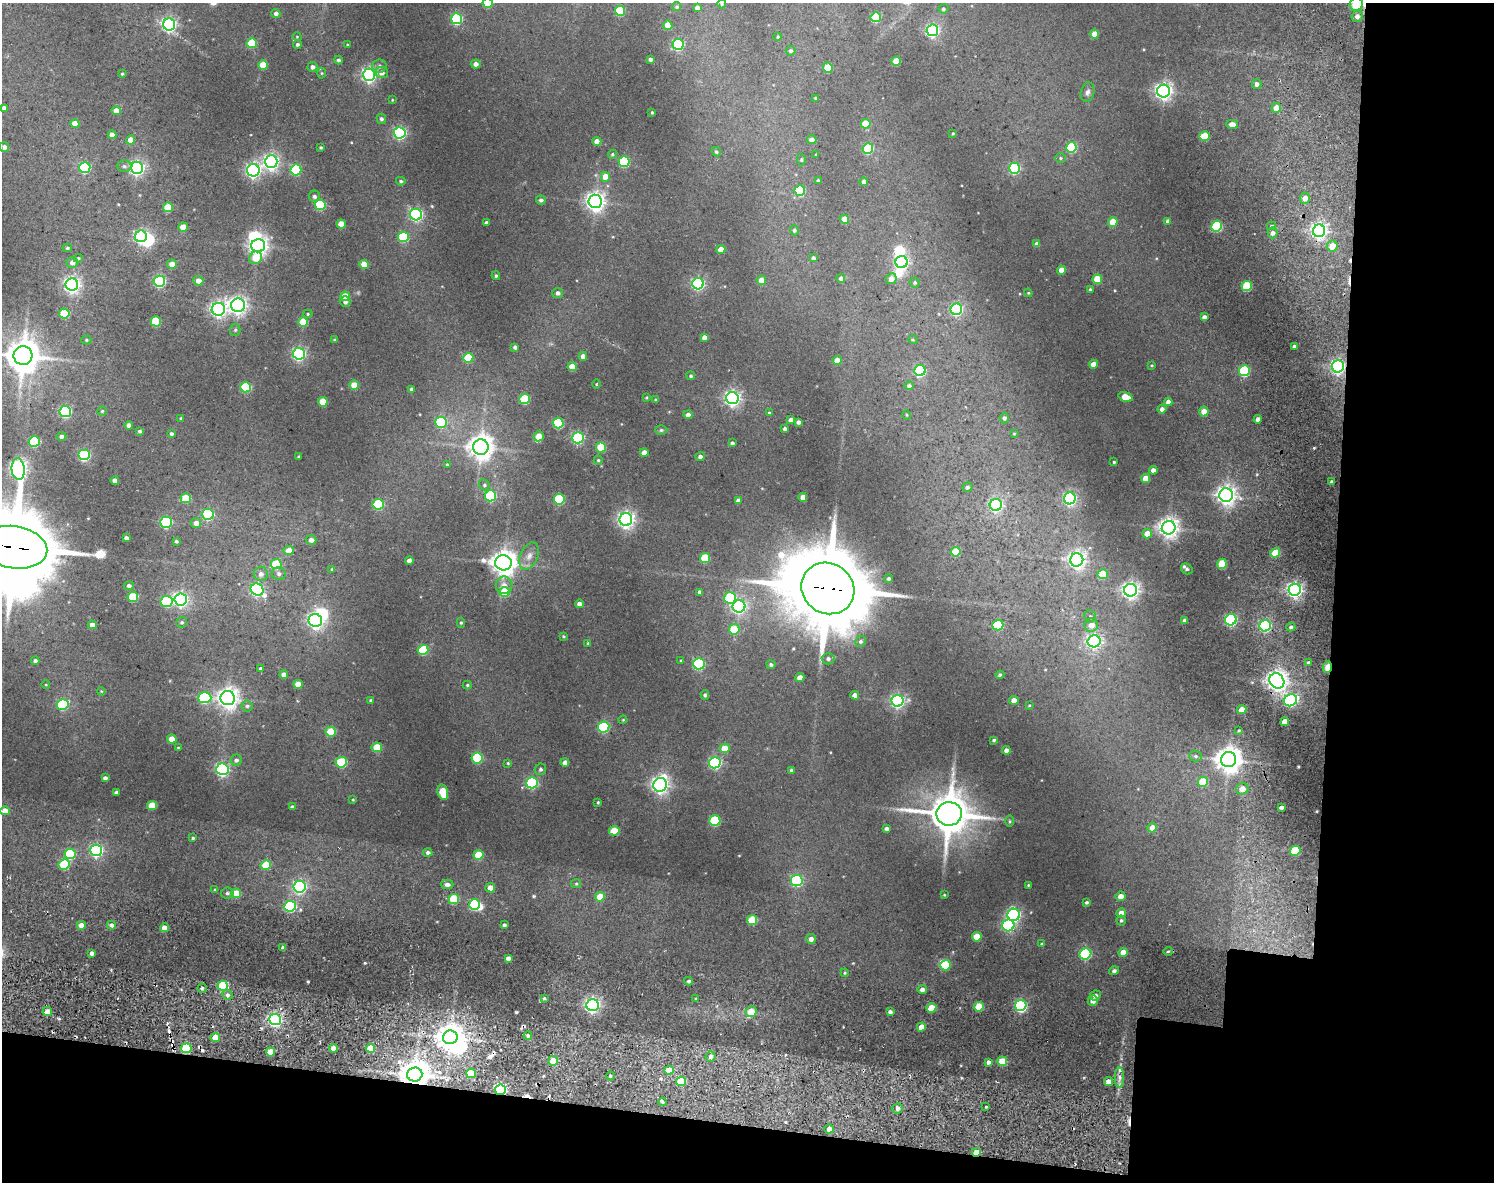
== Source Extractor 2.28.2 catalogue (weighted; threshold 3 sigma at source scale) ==
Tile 12 of 3 x 4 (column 3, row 4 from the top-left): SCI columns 3091-4582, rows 24-1203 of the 4891 x 4847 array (HDU 1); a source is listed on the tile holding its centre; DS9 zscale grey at full resolution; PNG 1496 x 1184 px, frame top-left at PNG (2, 3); each listed source drawn as its Kron ellipse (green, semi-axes under 4 px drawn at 4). Shown black and unused: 18% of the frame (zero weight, under 2 of 5 exposures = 25% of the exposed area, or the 3 px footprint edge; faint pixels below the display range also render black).
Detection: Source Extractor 2.28.2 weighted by HDU 2 'WHT'; one run over the whole footprint, this tile lists its part. Background 0.314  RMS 0.036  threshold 0.163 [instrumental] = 3 sigma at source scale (4.5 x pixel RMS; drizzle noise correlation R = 1.50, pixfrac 1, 0.05/0.05 arcsec/px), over >= 5 px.
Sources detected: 444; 11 inside a brighter object's white glare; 5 cosmic-ray / hot-pixel residue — neither listed nor drawn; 1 inside a brighter listed object's ellipse — not listed separately; the other 427 listed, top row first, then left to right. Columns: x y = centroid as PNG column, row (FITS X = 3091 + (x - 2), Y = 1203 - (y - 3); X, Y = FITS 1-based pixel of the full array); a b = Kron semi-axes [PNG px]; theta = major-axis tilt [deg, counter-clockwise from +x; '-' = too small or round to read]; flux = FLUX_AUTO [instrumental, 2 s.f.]
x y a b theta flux
488 3 5 5 - 110
722 4 4 4 - 3.4
1356 4 7 6 - 95
677 7 5 4 - 4.8
697 8 4 4 - 13
943 9 5 5 - 5.6
620 11 5 5 - 140
276 14 4 4 - 10
1357 16 6 5 - 13
876 17 5 5 - 150
457 19 5 5 - 330
169 25 6 6 - 780
668 25 4 4 - 50
932 30 6 5 - 610
1094 34 4 4 - 44
297 37 4 3 - 2.2
778 37 4 4 - 3.9
252 43 5 5 - 120
297 44 4 4 - 6.3
678 44 5 5 - 320
347 45 3 3 - 2.8
791 51 5 4 - 6.3
650 59 4 3 - 9
338 60 4 4 - 6.2
896 61 4 4 - 71
476 64 5 4 - 13
263 65 4 4 - 69
379 66 7 6 - 8.8
312 67 5 5 - 10
828 68 5 4 - 73
321 73 5 3 - 3.4
381 73 6 6 - 18
122 74 3 3 - 3.3
369 75 6 6 - 900
1257 84 5 4 - 11
1164 91 6 6 - 1300
1088 92 10 6 75 10
816 98 4 4 - 5.3
392 100 3 3 - 2.2
4 108 4 4 - 13
1276 108 5 5 - 35
116 111 4 4 - 25
652 112 3 2 - 2.8
381 119 5 5 - 6.9
75 124 4 4 - 41
866 124 5 5 - 74
1232 124 6 4 -2 22
400 133 6 6 - 560
953 133 4 3 - 2.6
112 135 4 4 - 22
1205 136 5 5 - 95
131 140 4 4 - 37
812 140 5 4 - 16
597 141 4 4 - 23
4 147 5 4 - 9.6
321 147 3 3 - 3.9
1071 147 5 5 - 200
868 149 5 5 - 190
716 152 5 4 - 4.4
612 154 5 4 - 4.1
816 154 3 3 - 2.4
1060 158 5 5 - 4.7
801 160 6 4 89 3.9
624 161 5 5 - 250
271 162 6 6 - 1000
124 166 7 6 - 6.9
85 167 5 5 - 250
137 168 6 6 - 830
1014 168 5 5 - 330
253 170 6 6 - 910
296 170 5 5 - 220
605 177 5 4 - 43
401 181 5 4 - 5.5
818 181 4 3 - 5.9
864 182 4 4 - 13
800 190 5 5 - 150
314 196 6 5 - 7.9
1305 198 5 5 - 23
541 200 5 5 - 7.1
595 201 7 6 - 1700
320 205 5 5 - 200
168 207 5 5 - 93
416 215 6 6 - 500
845 219 4 4 - 57
1168 221 4 4 - 9.8
486 222 4 3 - 5.5
1113 222 5 4 - 59
341 224 4 4 - 52
1217 226 5 5 - 240
1271 226 4 4 - 4.6
183 227 5 4 - 51
794 230 5 4 - 5.3
1319 231 6 6 - 1200
1273 233 5 5 - 11
141 236 6 6 - 580
403 237 5 5 - 180
1037 244 4 4 - 18
258 246 7 6 - 1400
1332 246 5 5 - 47
67 248 5 3 - 3.9
721 249 4 4 - 34
78 258 4 4 - 3.2
256 258 6 6 - 63
813 258 4 4 - 6.8
72 262 5 5 - 12
902 262 6 6 - 680
172 264 5 4 - 29
364 264 4 4 - 47
1062 270 4 4 - 35
496 276 4 3 - 4.9
841 278 4 4 - 11
891 279 6 5 - 22
1097 279 5 5 - 74
761 280 5 4 - 31
159 281 5 5 - 370
198 281 5 5 - 20
915 283 5 5 - 5.1
698 284 5 5 - 540
72 285 6 6 - 1000
1247 286 5 5 - 150
1090 290 4 3 - 6.1
558 293 5 5 - 10
1028 293 4 3 - 2.7
345 296 5 4 - 60
345 302 5 5 - 10
238 305 7 6 - 1300
218 309 6 6 - 1100
956 309 6 5 - 440
64 313 5 5 - 110
308 314 5 4 - 3.9
1204 317 4 4 - 11
156 321 5 5 - 150
303 322 5 5 - 94
235 330 6 5 - 5.3
704 337 4 4 - 14
86 340 5 4 - 3.7
335 340 3 3 - 4.7
913 340 5 3 - 2.7
1294 346 3 3 - 7.3
515 347 4 4 - 7.5
299 354 6 6 - 600
23 356 9 9 - 6700
583 356 4 4 - 17
468 358 5 5 - 130
837 361 4 4 - 40
1094 364 4 4 - 32
1152 365 3 2 - 2.8
572 366 4 4 - 53
1338 366 6 6 - 720
920 371 5 5 - 310
1244 371 5 5 - 280
691 376 4 4 - 4.8
596 384 4 3 - 2.5
354 385 5 4 - 50
909 386 4 4 - 7.7
245 387 5 5 - 190
412 389 4 4 - 12
646 397 3 3 - 3
1126 397 7 4 -19 49
732 398 6 6 - 1100
525 399 5 5 - 150
656 400 4 3 - 4.2
323 402 5 4 - 69
1168 402 4 4 - 15
1162 409 4 4 - 11
102 411 4 4 - 3.6
1204 411 5 5 - 33
65 412 6 5 - 380
769 413 4 3 - 3
688 415 4 4 - 14
907 415 5 3 - 2.3
181 418 4 3 - 4.5
1004 418 5 5 - 5.8
1258 419 4 4 - 16
791 420 4 4 - 12
441 422 6 5 - 230
798 422 4 4 - 10
558 423 5 5 - 220
129 425 4 4 - 10
785 429 3 3 - 7.6
661 430 6 5 - 5.3
140 431 3 3 - 5.6
171 434 4 4 - 6
1014 434 4 4 - 2.6
539 436 5 5 - 41
61 437 5 4 - 7.7
578 438 6 5 - 430
34 441 5 5 - 220
732 443 4 3 - 6.3
481 447 7 7 - 3200
601 447 5 5 - 110
644 453 4 4 - 25
84 455 6 5 - 370
299 457 3 3 - 4.3
700 457 4 4 - 9.9
598 460 4 4 - 3.9
1114 462 3 3 - 3.3
447 465 4 3 - 3
18 469 11 6 -85 1500
1153 470 4 4 - 17
1146 478 4 4 - 37
115 481 4 4 - 18
1331 482 4 4 - 5
484 485 6 5 - 4.9
967 487 5 4 - 7.3
1226 495 7 7 - 1700
490 496 5 5 - 280
803 497 4 4 - 23
186 498 5 5 - 100
1070 498 6 6 - 650
559 499 5 5 - 210
738 501 4 4 - 12
378 504 5 5 - 220
996 505 6 6 - 480
208 514 6 5 - 320
626 520 6 6 - 1300
166 522 5 5 - 340
196 523 5 5 - 20
1169 528 7 6 - 1900
1147 534 5 4 - 34
126 538 4 4 - 10
311 540 5 5 - 12
176 541 4 3 - 5.1
14 547 33 21 -9 31000
289 551 5 4 - 29
955 552 5 5 - 73
1275 553 5 4 - 73
529 556 14 9 65 24
705 558 5 5 - 120
409 560 4 4 - 15
1077 560 6 6 - 1300
504 563 8 7 - 3200
276 564 5 5 - 130
1222 564 5 4 - 100
332 569 3 3 - 3.4
1187 569 6 5 - 7.4
261 574 7 7 - 14
279 574 7 6 - 9.6
1103 574 5 5 - 85
889 579 4 4 - 6
504 585 9 8 - 23
129 586 5 4 - 9
828 588 27 25 -36 31000
257 590 6 6 - 560
1131 590 6 6 - 1400
1295 590 6 6 - 1100
505 592 5 5 - 89
700 592 4 3 - 8.2
133 597 5 5 - 130
730 598 6 5 - 190
181 599 6 6 - 860
166 601 6 5 - 220
579 604 4 4 - 13
739 606 6 6 - 710
1090 616 6 5 - 6.7
315 620 7 6 - 940
1184 620 3 3 - 7.9
1231 620 6 5 - 430
182 622 5 5 - 5.1
461 623 5 4 - 4.3
92 625 4 4 - 20
998 625 5 5 - 200
1091 625 7 6 - 26
1265 626 6 5 - 370
1291 627 4 3 - 6.1
734 629 5 5 - 110
563 636 4 3 - 3
861 641 6 5 - 6.3
1094 641 6 6 - 850
588 643 4 4 - 3.8
423 650 5 5 - 170
828 659 6 6 - 9.8
35 661 4 4 - 9.5
681 661 3 3 - 3.5
1308 662 4 3 - 4.9
699 664 6 5 - 360
771 665 4 4 - 6.4
1327 667 6 3 85 73
261 669 4 4 - 6.5
284 675 4 4 - 18
1000 675 4 4 - 3.5
800 678 4 4 - 27
1277 681 8 7 - 2100
298 684 4 4 - 32
46 685 4 3 - 2.3
467 685 4 4 - 3.6
101 691 4 3 - 2.4
705 695 5 4 - 6
855 695 4 4 - 17
205 698 6 5 - 290
228 698 7 7 - 2100
371 700 4 3 - 3.8
1014 700 4 4 - 23
1290 700 7 5 30 410
897 701 6 6 - 720
63 704 6 5 - 230
1029 705 4 3 - 2.7
247 706 5 5 - 6
1242 709 4 4 - 36
623 720 4 4 - 2.9
1285 722 4 4 - 34
604 727 6 5 - 340
1239 730 3 3 - 3.6
330 732 5 5 - 100
172 739 5 4 - 34
994 740 4 3 - 4.5
178 747 4 2 - 2.3
377 747 5 5 - 96
725 748 5 5 - 48
1006 750 4 4 - 14
1196 756 6 5 - 5.5
477 758 5 5 - 220
236 760 6 5 - 8.1
1229 760 8 7 - 3400
341 762 5 5 - 170
508 763 4 4 - 3.5
565 763 4 4 - 17
715 763 6 5 - 510
222 769 6 6 - 670
540 769 6 5 - 6.6
791 770 4 3 - 4.4
105 778 4 4 - 8.8
1203 782 5 5 - 100
532 783 6 5 - 370
660 785 7 6 - 1300
1242 789 6 6 - 28
116 792 4 3 - 6.5
443 792 8 5 -76 97
353 800 4 3 - 3.1
598 802 3 2 - 3
152 805 5 4 - 72
292 807 4 3 - 6.7
1281 807 3 3 - 8.4
5 811 4 4 - 29
949 814 13 12 - 11000
715 821 5 5 - 220
1010 821 5 4 - 3.6
1152 828 5 4 - 25
887 829 4 4 - 9.7
614 831 5 4 - 110
193 838 4 4 - 4.8
96 850 6 5 - 600
1295 851 5 5 - 120
428 852 4 4 - 9.3
70 854 5 5 - 210
478 855 5 5 - 91
64 865 5 5 - 170
266 865 5 5 - 78
797 881 6 5 - 390
447 884 6 4 -1 13
576 884 5 4 - 4
1028 885 3 3 - 2.8
300 887 6 6 - 630
490 888 5 4 - 25
215 890 4 4 - 4.7
227 893 6 5 - 8
236 893 5 5 - 82
944 895 3 3 - 2.6
1120 896 5 5 - 22
600 897 5 4 - 58
454 899 5 5 - 120
1087 902 4 3 - 5.1
474 904 5 5 - 230
290 906 6 5 - 330
1121 913 4 4 - 29
1014 915 6 6 - 670
752 920 5 5 - 120
1121 920 5 5 - 5
81 925 4 4 - 27
111 925 4 4 - 11
504 925 4 4 - 6.4
1008 925 6 6 - 390
164 928 4 4 - 29
977 937 5 4 - 69
811 939 5 5 - 13
1042 944 4 4 - 5.1
283 948 4 4 - 14
1168 951 4 3 - 3.3
1123 952 5 4 - 40
92 953 4 4 - 12
1085 954 6 5 - 330
508 958 4 3 - 13
946 965 5 5 - 85
1114 971 5 4 - 7.1
845 973 4 4 - 3.3
689 981 4 3 - 6.1
223 986 5 5 - 190
202 988 4 4 - 6.7
922 989 5 4 - 13
227 995 5 4 - 9.2
1095 995 5 5 - 11
544 998 4 4 - 4
696 999 4 3 - 4
1093 1001 5 5 - 20
592 1005 6 6 - 1000
1021 1006 6 5 - 480
979 1007 5 4 - 93
931 1008 5 4 - 69
47 1012 5 4 - 28
751 1012 5 5 - 60
890 1012 4 4 - 7.9
275 1020 6 5 - 770
921 1027 4 4 - 31
528 1036 4 4 - 6.4
215 1037 5 4 - 44
450 1037 7 7 - 4100
186 1048 5 5 - 220
334 1048 4 4 - 31
370 1048 4 4 - 59
270 1052 4 4 - 55
711 1057 5 5 - 13
553 1061 5 4 - 46
1002 1061 5 4 - 88
988 1062 4 3 - 10
669 1070 4 4 - 57
471 1073 5 4 - 100
415 1074 7 7 - 5700
610 1076 4 3 - 4.2
1120 1077 10 4 -90 15
681 1081 5 4 - 110
1109 1081 4 4 - 25
500 1090 5 5 - 490
662 1102 4 4 - 7
986 1107 4 2 - 4.5
897 1108 5 5 - 12
829 1129 5 4 - 23
976 1152 4 4 - 47
Overlapping masked pixels (flux is a lower limit): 9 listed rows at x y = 1338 366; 14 547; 828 588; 1327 667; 1290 700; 186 1048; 415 1074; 500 1090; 976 1152
Isophote crosses this tile's border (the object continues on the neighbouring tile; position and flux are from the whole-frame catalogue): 4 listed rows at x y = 488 3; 1356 4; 23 356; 14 547
Unlisted compact peaks at least as high as the median listed source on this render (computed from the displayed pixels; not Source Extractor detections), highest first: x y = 516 1012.